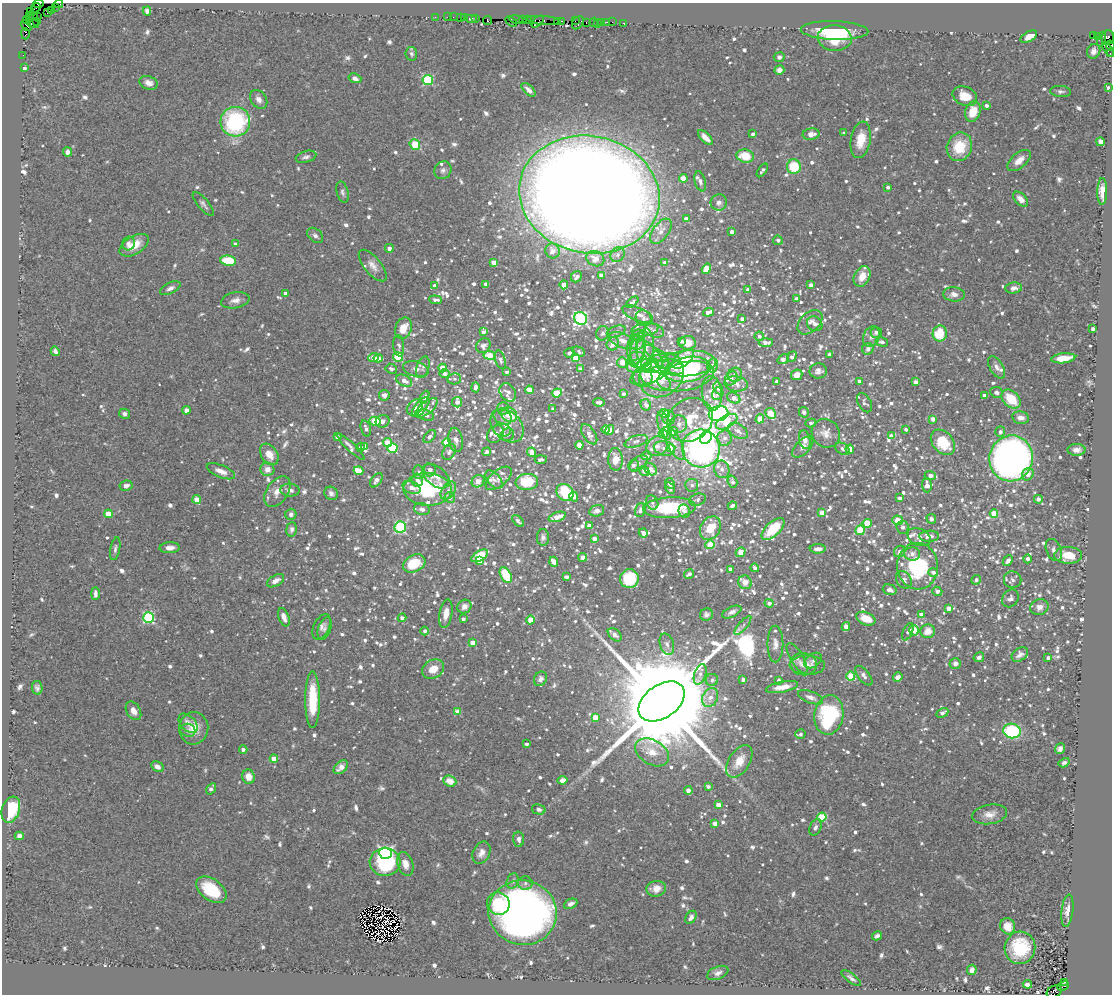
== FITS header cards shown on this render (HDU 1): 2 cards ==
NAXIS1  =                 1110
NAXIS2  =                  992

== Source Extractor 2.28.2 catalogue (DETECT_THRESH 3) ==
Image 1110 x 992 px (HDU 1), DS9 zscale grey, 1 PNG px = 1 image px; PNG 1114 x 996 px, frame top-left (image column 1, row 992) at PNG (2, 3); each listed source drawn as its Kron ellipse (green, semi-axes under 4 px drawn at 4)
Background 0.988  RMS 0.046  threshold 0.138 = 3 sigma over >= 5 px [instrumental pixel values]
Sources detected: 1371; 5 with non-positive FLUX_AUTO (blend fragments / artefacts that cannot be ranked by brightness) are neither listed nor drawn; of the other 1366, the 500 brightest by FLUX_AUTO listed and drawn (866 fainter detections omitted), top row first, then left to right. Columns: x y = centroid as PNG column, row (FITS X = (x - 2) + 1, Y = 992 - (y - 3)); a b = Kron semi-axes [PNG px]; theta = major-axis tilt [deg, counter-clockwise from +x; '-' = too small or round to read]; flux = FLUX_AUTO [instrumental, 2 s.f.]
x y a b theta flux
38 4 5 3 - 67
59 4 4 2 - 45
55 7 2 2 - 25
36 8 5 2 - 21
51 10 2 2 - 39
147 11 4 4 - 11
30 12 3 2 - 17
48 13 3 2 - 32
33 15 3 2 - 21
30 16 3 2 - 35
37 16 3 2 - 9.8
435 17 2 2 - 29
447 17 2 2 - 51
453 17 2 2 - 13
31 18 3 3 - 72
460 18 2 2 - 70
464 18 2 2 - 48
475 18 3 3 - 34
471 19 6 3 0 150
516 20 7 3 -13 100
523 20 2 2 - 42
527 20 4 2 - 56
543 20 17 3 -5 76
27 21 3 2 - 10
487 21 4 3 - 160
558 21 3 3 - 120
562 21 3 2 - 57
575 21 3 2 - 81
37 22 3 2 - 80
511 22 6 3 -33 150
538 22 7 3 43 160
586 22 3 2 - 120
594 22 4 2 - 28
601 22 3 3 - 67
606 22 3 2 - 25
612 22 2 2 - 33
578 23 7 5 52 210
624 23 3 3 - 40
33 24 6 2 -18 58
597 24 2 2 - 26
26 25 6 4 -42 23
835 30 34 9 -2 150
25 34 5 3 - 38
1093 36 4 3 - 640
1029 37 9 5 29 34
1097 37 3 3 - 22
1108 37 7 6 - 180
835 38 17 13 -4 110
1101 39 7 3 76 37
1110 45 5 3 - 340
1108 50 8 4 -54 290
1094 51 7 6 - 14
411 54 7 6 - 9.2
1110 54 3 2 - 51
23 55 2 2 - 14
779 57 5 5 - 9.9
24 68 4 3 - 16
779 70 5 4 - 20
355 78 6 4 -18 14
428 80 5 5 - 270
149 83 9 6 -19 19
1108 88 4 3 - 11
528 90 9 4 -44 18
1061 91 10 5 -3 9.2
965 96 13 9 -24 56
259 99 10 7 -55 19
986 105 4 4 - 11
973 111 10 7 74 66
235 122 15 15 - 400
844 133 4 3 - 9.8
753 134 3 3 - 9.7
811 134 8 5 7 24
705 138 9 4 -45 28
861 140 18 9 81 63
1100 142 4 4 - 42
415 144 5 5 - 75
959 147 14 12 69 100
68 152 4 4 - 15
745 156 9 6 -11 77
306 157 10 5 16 11
1019 160 14 7 41 31
794 167 7 7 - 110
443 170 9 8 - 13
762 170 8 4 54 9.6
683 178 4 4 - 55
700 181 10 5 -75 11
888 187 3 3 - 9.6
1102 191 13 5 88 28
342 192 11 5 -75 9.6
589 195 70 58 -11 14000
1021 199 9 5 -46 22
719 202 8 8 - 15
203 204 15 5 -50 11
686 219 4 3 - 14
661 231 14 8 54 24
732 232 4 4 - 23
315 235 9 6 -41 10
778 240 5 4 - 10
128 243 7 6 - 11
236 244 4 3 - 10
134 245 16 9 31 55
389 248 4 4 - 11
552 251 7 7 - 29
618 255 8 6 47 13
595 259 9 7 -26 41
228 261 8 5 -8 130
494 262 4 4 - 31
665 263 4 3 - 11
373 265 19 8 -50 26
706 269 5 4 - 76
601 275 4 4 - 12
862 276 11 8 63 44
576 277 6 5 - 13
486 284 4 3 - 16
564 285 4 4 - 41
811 285 4 4 - 19
435 286 4 3 - 12
170 288 11 5 26 13
1014 288 8 5 8 16
748 290 4 4 - 18
285 293 3 3 - 10
954 294 11 7 -5 18
796 298 4 3 - 9.3
235 300 14 8 11 20
436 300 6 3 -5 11
632 302 7 4 41 13
708 312 5 4 - 24
638 314 16 6 -23 23
581 318 7 6 - 590
643 318 8 7 - 12
742 319 4 4 - 11
810 322 14 9 43 19
815 324 8 7 - 11
403 328 11 8 69 49
1093 329 4 3 - 11
645 330 13 6 9 27
616 331 10 5 19 9.3
654 331 10 6 -21 14
483 332 4 3 - 9.7
876 332 5 5 - 13
602 333 7 6 - 10
940 333 8 7 - 100
638 335 7 6 - 18
759 336 5 4 - 9.3
871 337 11 8 68 15
623 341 15 7 -21 29
681 341 4 3 - 9.6
882 342 6 4 -13 10
636 343 7 6 - 13
688 343 8 7 - 33
766 343 7 4 2 15
613 344 7 6 - 32
399 346 11 5 -83 9.7
483 346 8 6 49 12
645 347 19 9 89 39
638 348 16 7 80 25
868 349 6 5 - 16
55 351 5 4 - 9.7
579 351 6 4 -26 9.2
570 353 5 4 - 11
655 354 13 5 -34 13
489 355 6 4 -8 87
830 355 4 3 - 19
645 356 20 13 -41 53
373 357 5 4 - 32
398 357 5 4 - 140
792 357 6 4 52 14
378 358 4 4 - 25
576 358 4 4 - 75
1063 358 12 5 7 52
661 359 10 7 -49 17
683 359 13 7 40 79
783 359 6 4 34 19
500 360 9 5 -73 11
638 360 9 8 - 25
622 362 5 5 - 35
687 363 29 13 5 140
647 365 10 6 15 38
713 365 7 5 78 14
639 366 12 7 10 63
423 367 11 6 71 14
673 367 11 6 -26 54
996 367 12 6 -59 15
443 368 4 4 - 47
391 369 6 5 - 11
416 369 13 7 -15 18
580 369 4 4 - 19
688 369 22 12 11 91
818 371 9 7 3 15
507 372 3 3 - 9.6
650 373 21 10 24 120
445 374 5 4 - 20
662 375 24 20 41 120
735 375 7 6 - 11
797 375 6 5 - 22
686 376 29 14 12 95
643 377 10 9 - 19
731 378 7 5 58 12
454 379 7 5 9 10
655 380 16 8 -26 59
404 381 8 5 -28 21
777 381 3 3 - 9.9
859 381 4 3 - 9.8
916 382 4 3 - 18
736 384 12 7 -7 13
476 387 5 3 - 21
718 388 6 4 -65 9.9
529 390 4 4 - 43
508 392 10 7 -55 15
996 392 6 5 - 12
557 393 5 4 - 95
712 393 17 10 -84 30
623 394 3 3 - 10
718 394 6 5 - 9.9
384 395 5 5 - 14
985 395 4 3 - 16
424 397 7 4 63 9.1
734 398 7 5 -30 23
1011 399 11 7 -44 91
457 402 5 5 - 16
599 402 5 3 - 11
864 403 10 6 -59 9.2
646 405 6 5 - 12
415 407 9 6 45 12
421 407 12 5 50 13
426 408 13 6 39 22
503 408 6 6 - 15
553 409 3 3 - 9.5
186 410 4 4 - 15
804 412 5 4 - 10
664 413 4 4 - 49
770 413 5 5 - 87
124 414 5 5 - 12
719 414 10 7 14 1300
426 415 9 5 -17 14
509 415 8 7 - 87
503 417 9 7 -29 14
668 418 7 6 - 16
1021 418 9 6 -11 19
760 419 4 4 - 55
933 419 4 4 - 18
690 420 24 20 36 120
375 421 5 4 - 130
382 421 7 6 - 19
727 422 11 6 28 140
811 423 5 4 - 9.8
679 424 8 8 - 14
507 426 19 14 -47 45
664 426 15 6 -75 19
366 428 8 5 -73 14
906 429 3 3 - 9
502 430 9 6 -10 14
606 430 4 3 - 16
610 430 5 4 - 34
738 431 11 6 -32 20
673 432 5 4 - 9.4
1000 432 5 5 - 12
826 433 15 13 -45 31
495 434 9 7 51 15
589 434 11 6 -56 17
663 434 4 4 - 66
507 435 7 6 - 9.9
337 436 4 3 - 12
430 436 8 4 49 13
891 436 4 4 - 23
706 438 7 5 50 780
725 438 7 7 - 15
456 440 12 7 -78 20
805 440 9 5 -79 24
636 441 12 5 18 11
387 442 5 4 - 38
943 442 14 10 -48 120
447 443 4 4 - 99
674 443 18 7 -63 26
579 445 4 4 - 41
351 446 19 4 -43 13
365 446 4 4 - 11
657 446 11 9 33 23
361 447 4 3 - 11
803 447 13 7 44 16
392 448 5 4 - 230
664 448 11 7 -13 19
671 448 4 4 - 48
701 448 19 18 - 1700
842 449 8 5 -35 10
850 449 4 4 - 52
1077 450 9 6 -1 18
449 452 8 6 59 13
487 452 4 4 - 9.9
532 452 4 4 - 41
269 454 12 8 -57 34
646 456 5 4 - 12
1011 458 23 21 74 1700
615 459 11 7 -88 40
541 460 6 3 5 9.3
638 463 10 6 39 12
633 465 5 5 - 13
267 469 7 6 - 22
651 469 7 5 -42 23
722 469 9 7 -72 19
430 470 6 6 - 12
221 471 15 6 -22 25
359 471 5 4 - 67
644 471 5 4 - 19
419 472 7 5 -79 10
1028 474 6 5 - 19
930 475 5 4 - 20
436 476 15 9 -38 27
499 478 15 8 40 22
376 480 8 5 52 14
417 480 6 6 - 12
494 480 11 6 -49 11
478 481 7 6 - 21
527 482 11 8 7 110
732 482 6 4 -72 10
670 483 5 4 - 15
692 485 6 6 - 11
927 485 7 5 -88 23
126 486 7 5 10 14
411 488 9 6 -22 17
670 488 6 4 -59 9.4
428 489 24 16 -3 280
290 490 9 6 -3 16
448 491 10 6 56 15
277 492 17 10 55 34
565 492 9 8 - 150
331 493 7 6 - 12
450 497 5 5 - 13
574 497 5 4 - 45
900 498 4 3 - 12
197 499 4 4 - 39
1038 499 4 4 - 15
697 500 8 6 18 9.4
652 502 7 6 - 9.2
732 506 5 3 - 10
670 508 26 10 3 210
422 509 8 6 -15 11
640 510 7 5 72 12
597 511 7 5 17 16
684 511 6 5 - 12
822 513 4 4 - 38
108 514 4 4 - 55
291 514 5 5 - 14
994 514 4 4 - 75
557 517 9 4 20 39
931 519 5 4 - 10
898 520 5 4 - 52
518 521 7 4 -46 11
867 523 4 4 - 85
589 526 4 4 - 19
400 527 6 5 - 350
902 527 6 6 - 12
710 528 12 9 58 71
291 529 7 5 84 9.6
773 529 14 7 43 120
860 530 5 4 - 130
643 533 5 4 - 23
929 536 10 5 1 21
543 537 8 6 -89 11
919 537 12 8 -25 17
594 539 4 3 - 25
710 545 4 4 - 110
170 548 10 5 3 22
115 549 11 5 79 9.4
818 549 8 4 1 21
1054 550 11 7 -67 15
900 551 6 5 - 14
741 552 5 4 - 63
912 554 8 6 -2 17
1068 555 14 8 -2 70
480 556 9 5 31 88
583 557 4 4 - 21
1027 559 4 4 - 13
479 561 4 4 - 21
1008 561 6 4 48 20
554 562 5 4 - 46
414 563 12 8 27 110
918 566 23 20 -86 260
755 568 4 3 - 17
730 569 4 3 - 12
933 572 5 4 - 13
689 574 5 3 - 9.7
506 575 8 5 -62 130
566 577 4 3 - 10
629 579 9 9 - 130
904 580 9 7 -58 14
976 580 5 4 - 11
1013 580 9 8 - 12
276 581 9 5 30 21
745 582 7 6 - 29
890 590 7 5 -18 14
937 591 5 4 - 16
95 593 6 4 90 12
1010 598 9 7 50 14
769 603 4 4 - 16
464 607 7 6 - 19
1039 607 9 8 - 19
948 608 4 4 - 31
732 612 10 5 25 13
446 613 14 6 80 29
706 614 6 6 - 10
921 614 4 4 - 15
284 617 9 5 -70 19
148 618 5 5 - 340
402 618 4 4 - 11
463 619 4 3 - 9.7
866 619 10 6 -23 47
531 620 4 4 - 59
743 625 12 4 50 9.7
846 626 5 4 - 33
321 627 13 7 65 15
324 629 12 6 71 12
914 630 5 4 - 83
425 631 4 4 - 12
928 631 7 7 - 37
908 632 9 5 65 9.6
615 635 8 5 -42 16
473 643 4 4 - 36
667 644 11 7 -73 15
775 644 18 8 90 23
1020 654 9 6 35 15
979 657 5 4 - 11
797 658 17 6 -60 15
1048 658 4 3 - 11
813 660 10 6 34 9.5
955 663 6 5 - 16
803 664 13 11 -6 24
807 665 18 9 -2 22
433 669 11 9 33 44
700 674 10 5 71 15
851 676 4 4 - 120
864 676 12 5 -52 14
898 677 5 4 - 13
540 679 7 6 - 13
712 680 6 6 - 11
743 680 4 3 - 12
779 680 4 3 - 9.1
782 687 16 5 12 35
37 688 7 5 -80 10
710 697 10 7 65 25
810 697 13 6 -21 16
313 700 28 7 90 130
662 701 25 16 36 120000
133 711 10 6 -59 24
458 712 4 4 - 54
942 713 6 4 29 15
829 715 20 14 81 340
595 717 4 4 - 55
188 723 11 7 -46 17
194 728 16 14 85 54
188 730 7 6 - 11
1012 731 9 7 -9 260
800 734 5 4 - 9.7
527 744 3 3 - 10
243 749 4 4 - 12
1060 749 6 4 51 14
652 752 18 12 -31 54
274 759 4 4 - 34
739 761 18 10 56 50
1064 763 6 4 31 10
157 767 6 5 - 17
341 767 8 5 42 24
249 777 7 6 - 34
562 780 5 4 - 27
450 781 7 5 -22 45
708 787 4 3 - 10
211 789 6 4 56 9.4
688 790 4 4 - 23
718 805 4 4 - 43
539 809 7 5 -15 11
11 810 13 8 71 140
990 814 17 9 9 31
822 817 5 4 - 160
715 823 4 4 - 35
815 827 8 5 67 11
19 836 4 4 - 12
519 839 7 5 -89 14
386 853 6 6 - 790
481 853 12 8 63 22
385 862 15 14 - 240
405 864 12 7 -72 27
513 881 8 6 69 10
525 883 7 6 - 9.2
656 889 10 8 9 33
211 890 17 10 -37 130
498 904 11 11 - 97
571 904 7 4 24 11
1067 911 16 6 83 22
523 913 34 32 -13 2500
691 917 7 5 57 13
1008 926 8 7 - 37
877 936 5 3 - 10
1020 948 16 15 - 140
972 970 5 4 - 15
718 973 11 6 22 13
851 978 12 4 -38 12
1064 982 4 2 - 170
1027 984 4 3 - 13
1063 986 6 4 28 180
1054 992 8 5 26 59
At the frame edge (FLAGS 8, measured only in part): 5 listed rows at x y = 38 4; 59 4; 1110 45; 1110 54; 1054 992
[866 fainter detections neither listed nor drawn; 5 non-positive-flux detections neither listed nor drawn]